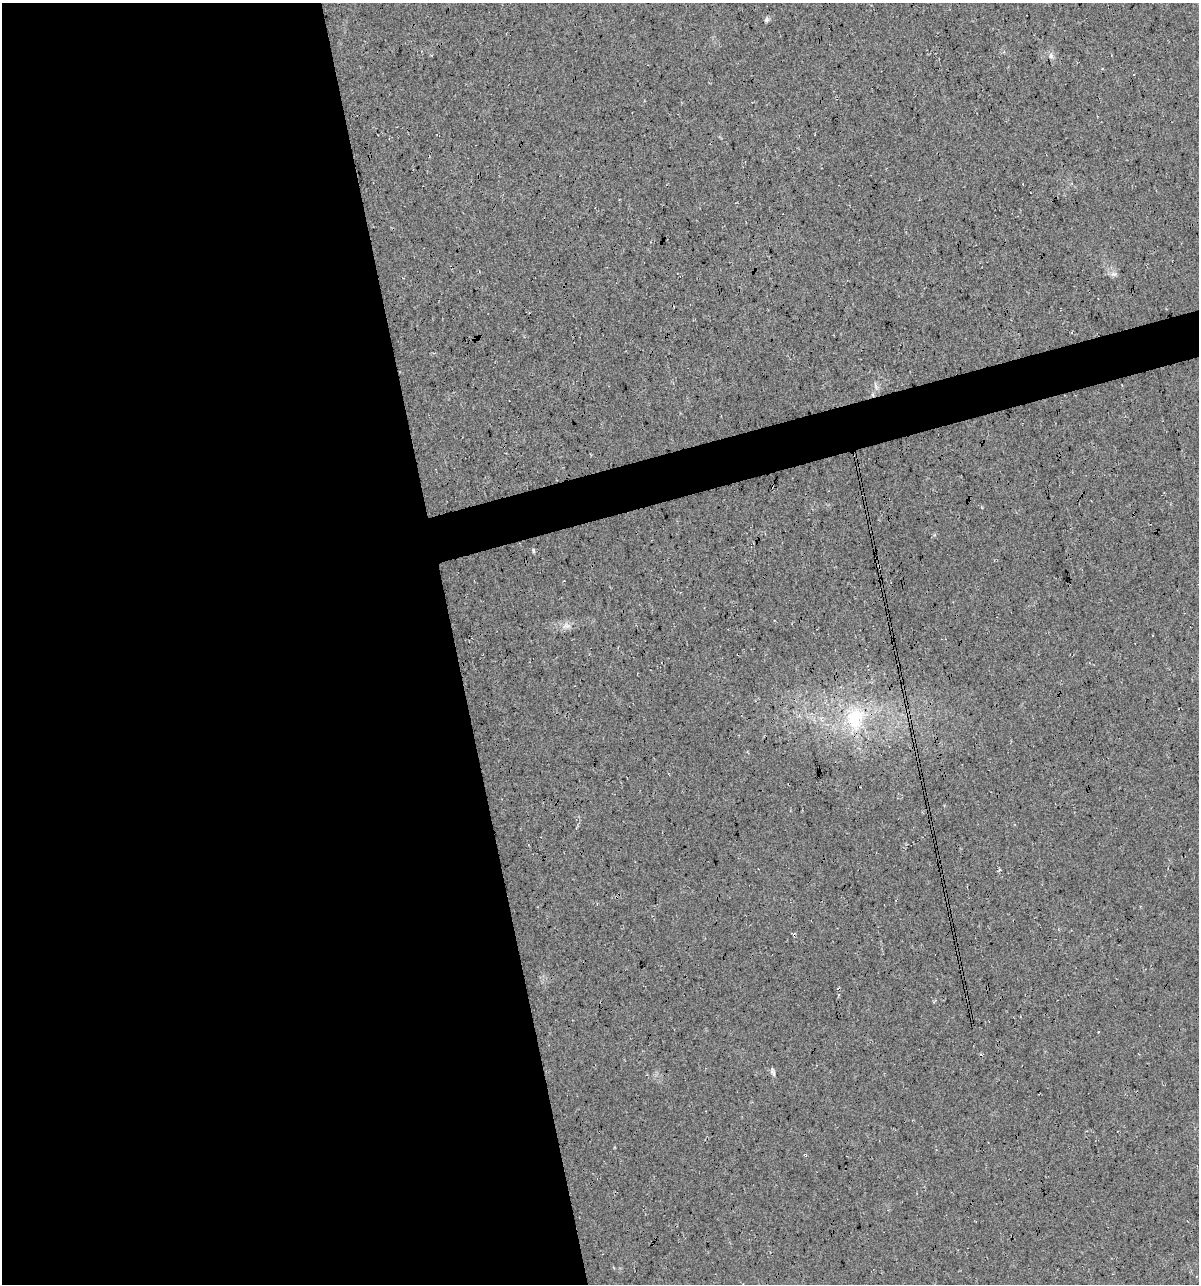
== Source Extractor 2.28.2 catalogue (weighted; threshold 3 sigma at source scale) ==
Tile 9 of 4 x 4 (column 1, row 3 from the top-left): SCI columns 45-1241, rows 1283-2564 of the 4927 x 5129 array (HDU 1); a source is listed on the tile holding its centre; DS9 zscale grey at full resolution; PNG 1201 x 1286 px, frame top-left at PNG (2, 3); no overlay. Shown black and unused: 40% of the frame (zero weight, under 3 of 4 exposures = <1% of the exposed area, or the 3 px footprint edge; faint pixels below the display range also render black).
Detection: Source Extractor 2.28.2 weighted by HDU 2 'WHT'; one run over the whole footprint, this tile lists its part. Background 0.0217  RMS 0.008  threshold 0.0359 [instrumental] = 3 sigma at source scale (4.5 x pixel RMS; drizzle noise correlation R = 1.50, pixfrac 1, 0.0396/0.0396 arcsec/px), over >= 5 px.
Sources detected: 7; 1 cosmic-ray / hot-pixel residue — not listed; the other 6 listed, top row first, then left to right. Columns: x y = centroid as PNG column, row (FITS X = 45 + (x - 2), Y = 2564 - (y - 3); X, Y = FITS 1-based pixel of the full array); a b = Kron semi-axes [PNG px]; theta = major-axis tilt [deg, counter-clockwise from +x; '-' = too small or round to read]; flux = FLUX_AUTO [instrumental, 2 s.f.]
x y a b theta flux
766 20 5 5 - 1.5
1051 55 8 6 90 2.2
1114 274 8 4 -35 2.1
533 551 6 4 -86 1.2
855 719 33 25 88 44
773 1072 13 4 -71 1.8